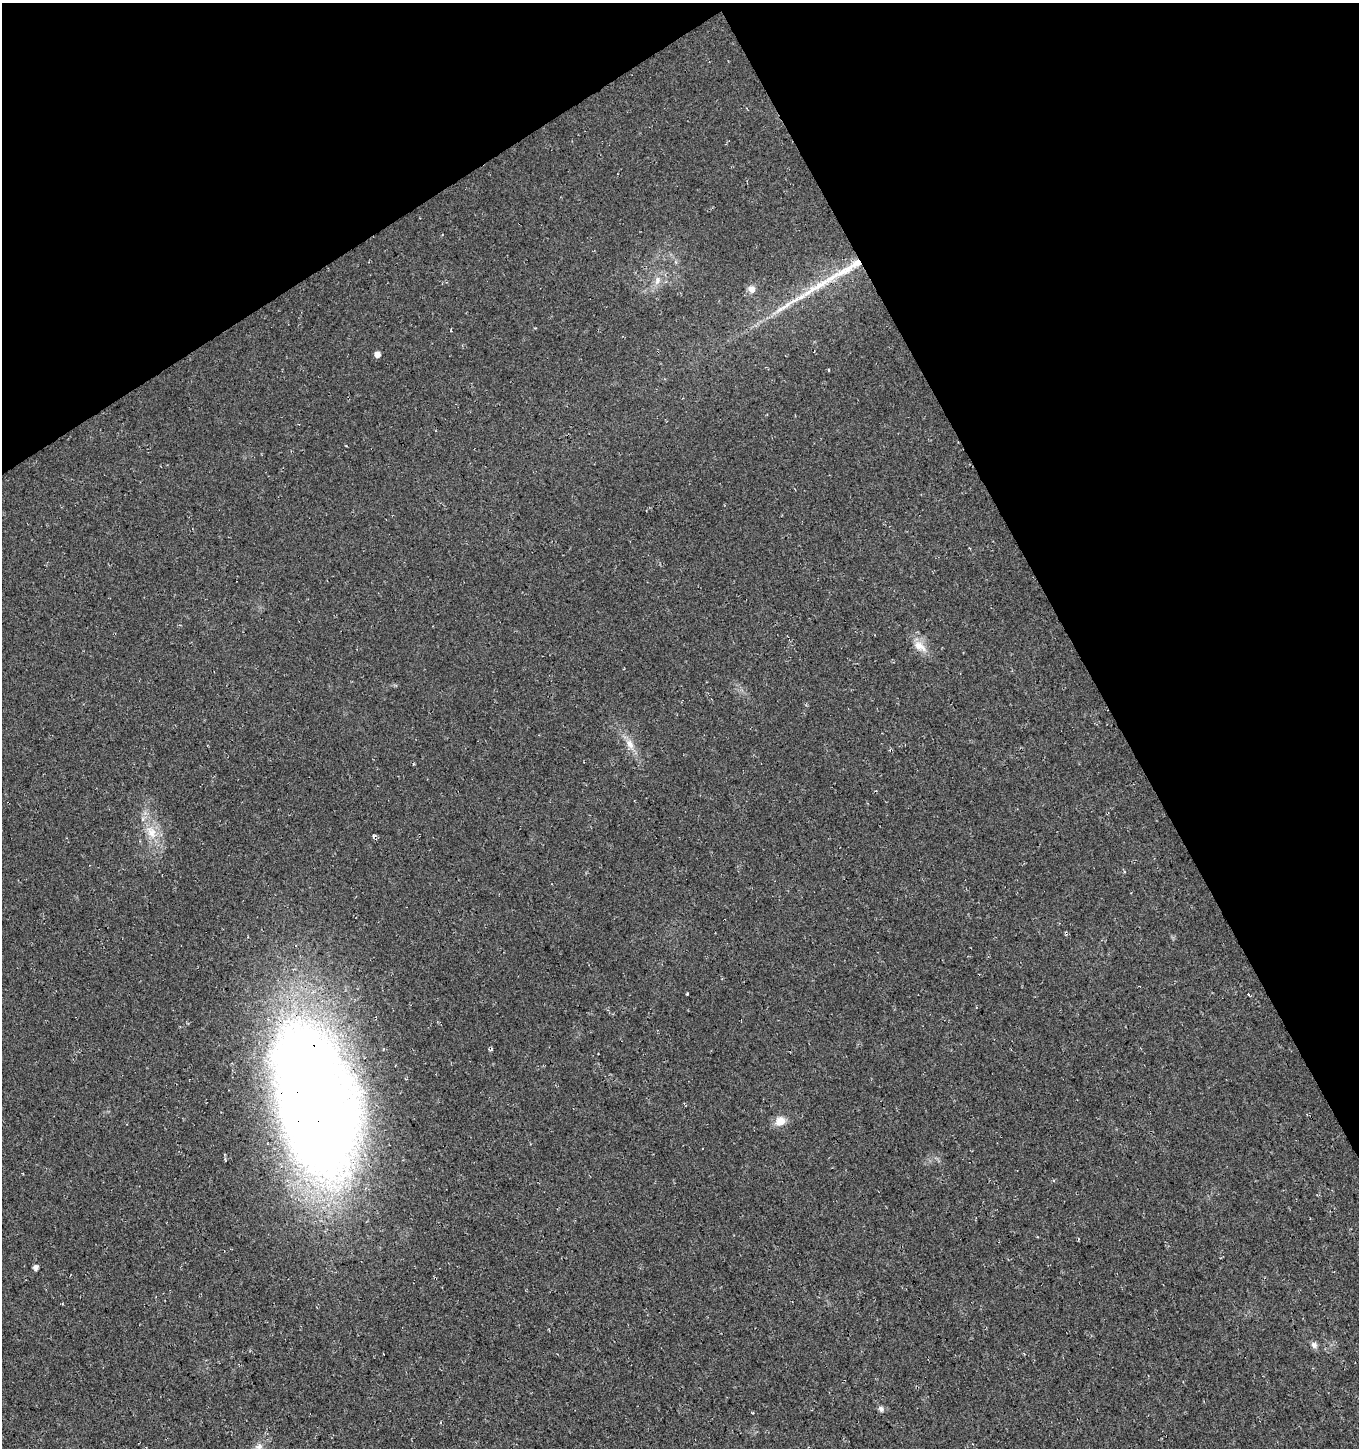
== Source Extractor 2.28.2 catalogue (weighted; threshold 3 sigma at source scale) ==
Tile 3 of 4 x 4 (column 3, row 1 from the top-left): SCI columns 2913-4269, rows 4389-5834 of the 5765 x 5889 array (HDU 1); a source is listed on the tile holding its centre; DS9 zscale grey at full resolution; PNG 1361 x 1450 px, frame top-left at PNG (2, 3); no overlay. Shown black and unused: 28% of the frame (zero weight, under 3 of 4 exposures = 5% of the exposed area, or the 3 px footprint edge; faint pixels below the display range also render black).
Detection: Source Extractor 2.28.2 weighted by HDU 2 'WHT'; one run over the whole footprint, this tile lists its part. Background 0.0151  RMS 0.0074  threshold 0.0334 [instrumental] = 3 sigma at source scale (4.5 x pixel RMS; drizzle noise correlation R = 1.50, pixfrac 1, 0.0396/0.0396 arcsec/px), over >= 5 px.
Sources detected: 17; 1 cosmic-ray / hot-pixel residue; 1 long thin detection or spike segment (spike, bleed or trail) — not listed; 2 inside a brighter listed object's ellipse — not listed separately; the other 13 listed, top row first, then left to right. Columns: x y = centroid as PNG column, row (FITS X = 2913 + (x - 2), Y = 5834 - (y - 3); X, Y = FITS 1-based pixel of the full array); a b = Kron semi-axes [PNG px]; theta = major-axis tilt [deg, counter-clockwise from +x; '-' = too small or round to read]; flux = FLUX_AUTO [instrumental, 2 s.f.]
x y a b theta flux
848 269 21 10 38 12
657 280 13 8 81 5.7
752 289 10 8 -38 4.5
377 354 5 5 - 5
920 646 22 11 -34 9.5
630 744 16 9 -61 7.2
151 832 20 13 -65 14
315 1101 143 69 -76 1400
780 1121 12 11 - 8.2
35 1267 5 4 - 3.8
1314 1345 9 8 - 2.8
881 1409 8 6 -56 2.3
259 1447 11 9 16 4.4
Overlapping masked pixels (flux is a lower limit): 1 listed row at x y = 315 1101
Isophote crosses this tile's border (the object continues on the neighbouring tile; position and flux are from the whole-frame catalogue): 1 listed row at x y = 259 1447